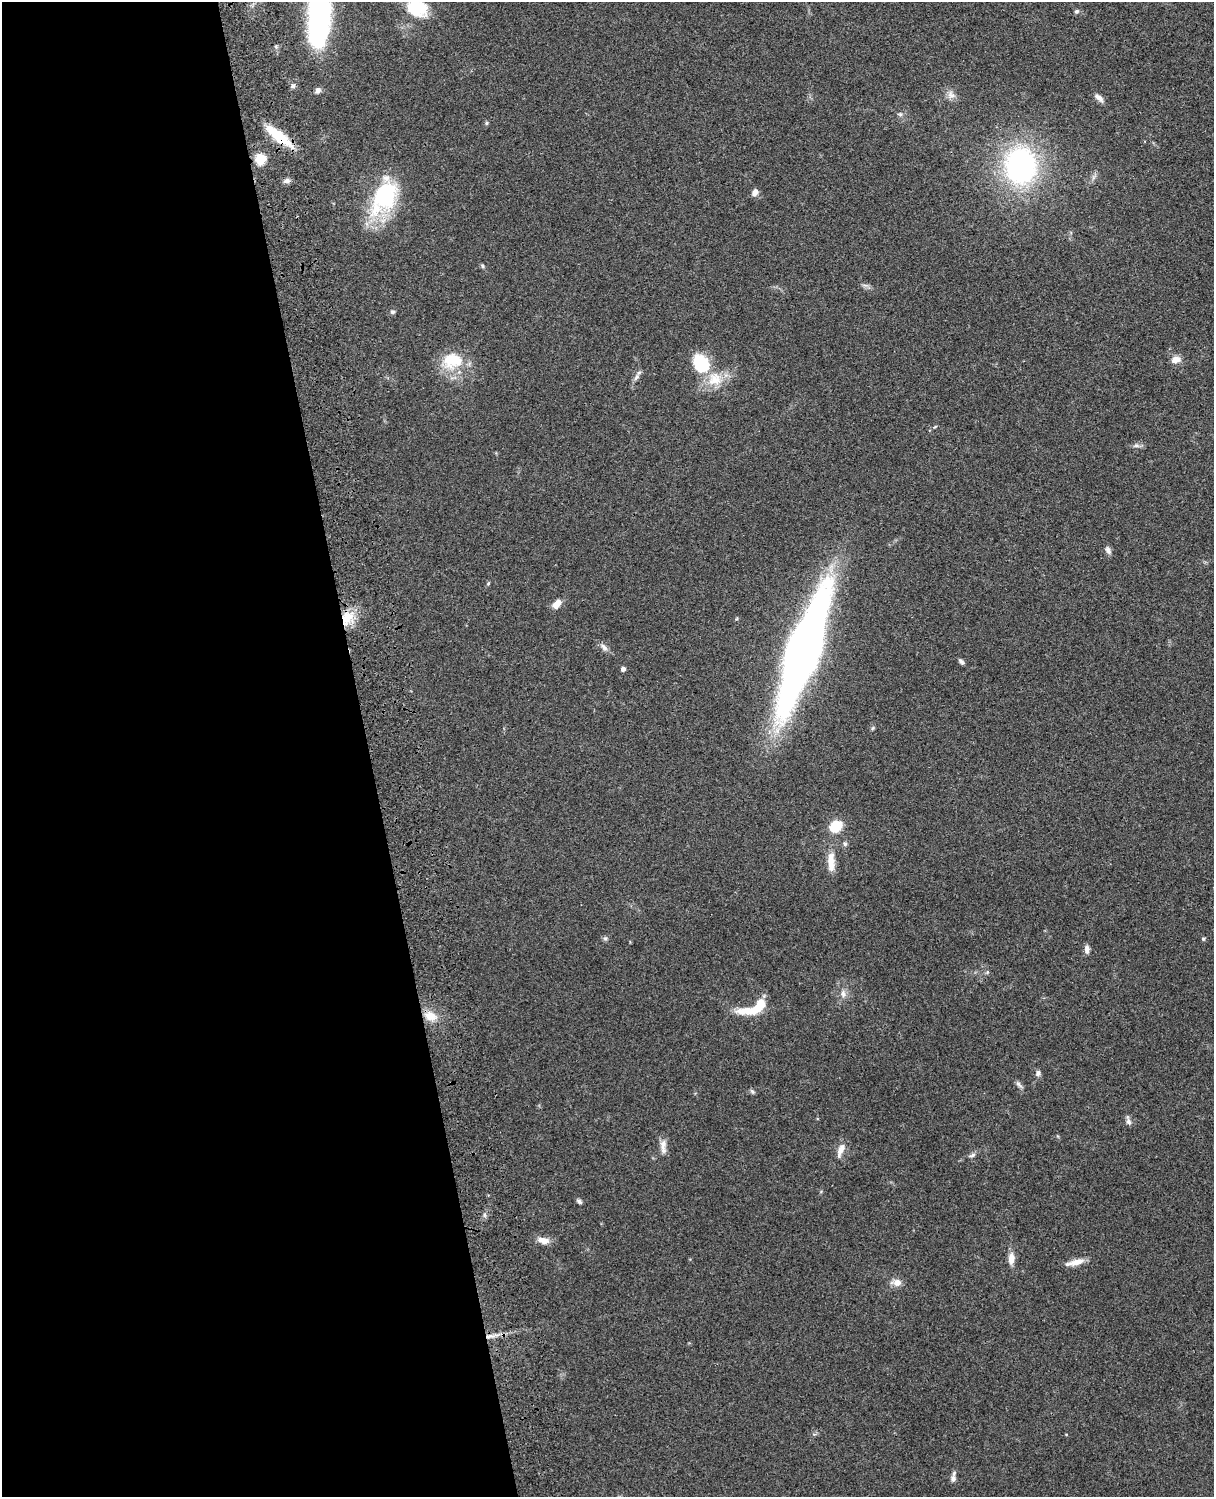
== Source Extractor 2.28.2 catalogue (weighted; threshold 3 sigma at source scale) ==
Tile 5 of 4 x 3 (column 1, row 2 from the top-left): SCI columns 120-1331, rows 1660-3154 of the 5089 x 4927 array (HDU 1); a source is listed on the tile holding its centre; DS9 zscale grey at full resolution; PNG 1216 x 1499 px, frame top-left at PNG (2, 2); no overlay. Shown black and unused: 30% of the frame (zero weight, under 3 of 4 exposures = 6% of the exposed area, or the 3 px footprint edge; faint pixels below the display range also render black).
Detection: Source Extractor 2.28.2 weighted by HDU 2 'WHT'; one run over the whole footprint, this tile lists its part. Background 0.0899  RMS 0.0062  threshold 0.0277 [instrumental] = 3 sigma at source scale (4.5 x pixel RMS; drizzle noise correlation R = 1.50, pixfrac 1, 0.05/0.05 arcsec/px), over >= 5 px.
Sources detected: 58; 2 inside a brighter object's white glare — not listed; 1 inside a brighter listed object's ellipse — not listed separately; the other 55 listed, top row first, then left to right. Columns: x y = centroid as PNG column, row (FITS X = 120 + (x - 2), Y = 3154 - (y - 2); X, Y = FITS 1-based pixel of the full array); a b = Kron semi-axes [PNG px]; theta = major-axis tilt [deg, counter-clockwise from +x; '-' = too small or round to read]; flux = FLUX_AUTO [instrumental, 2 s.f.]
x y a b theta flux
416 8 20 15 -16 27
1077 11 7 5 30 1.2
319 13 60 18 90 170
293 86 6 6 - 1.6
318 90 7 6 - 2.3
951 95 12 9 -68 3.7
1099 98 13 6 -41 3.2
900 114 6 5 - 1.2
486 123 6 4 17 1
279 137 29 9 -39 25
260 159 6 5 - 45
1021 166 34 29 88 130
287 181 9 7 12 2.1
755 192 9 7 63 3.2
385 197 41 23 59 62
482 266 6 4 -69 0.9
392 312 6 5 - 1.2
453 360 26 20 9 23
1176 360 11 8 12 4.5
701 363 22 17 -62 25
636 377 12 6 57 2.4
1136 445 8 6 0 1.8
1108 550 10 7 -65 2.3
488 584 5 3 - 0.62
556 604 12 7 44 5.3
347 618 22 14 56 14
604 648 10 6 -46 2.4
800 650 125 19 70 410
961 661 9 5 -46 1.5
623 669 4 4 - 2.5
873 728 6 5 - 0.86
836 826 9 7 43 24
845 844 7 6 - 1.4
831 862 27 9 -89 8.6
605 938 7 5 41 1.2
1203 939 5 4 - 0.81
1087 949 10 6 -87 2.8
843 994 11 7 88 3.1
759 1006 41 12 20 19
430 1016 17 11 -16 8.7
1038 1073 8 7 - 1.8
1019 1084 13 5 -50 1.8
752 1091 8 5 -63 1.1
1128 1121 11 5 -75 2
663 1145 17 8 87 4.4
841 1149 17 8 65 5.3
972 1155 9 5 25 1.6
579 1201 8 5 -37 1.3
485 1215 6 4 -71 1.1
543 1240 16 8 -11 5.4
1011 1259 13 7 87 5.7
1076 1262 22 7 14 6.1
897 1283 12 8 1 4.7
489 1336 17 5 10 4.4
953 1478 9 7 85 2.4
Overlapping masked pixels (flux is a lower limit): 3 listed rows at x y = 279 137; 347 618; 489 1336
Isophote crosses this tile's border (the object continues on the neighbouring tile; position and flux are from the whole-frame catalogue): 2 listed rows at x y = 416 8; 319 13